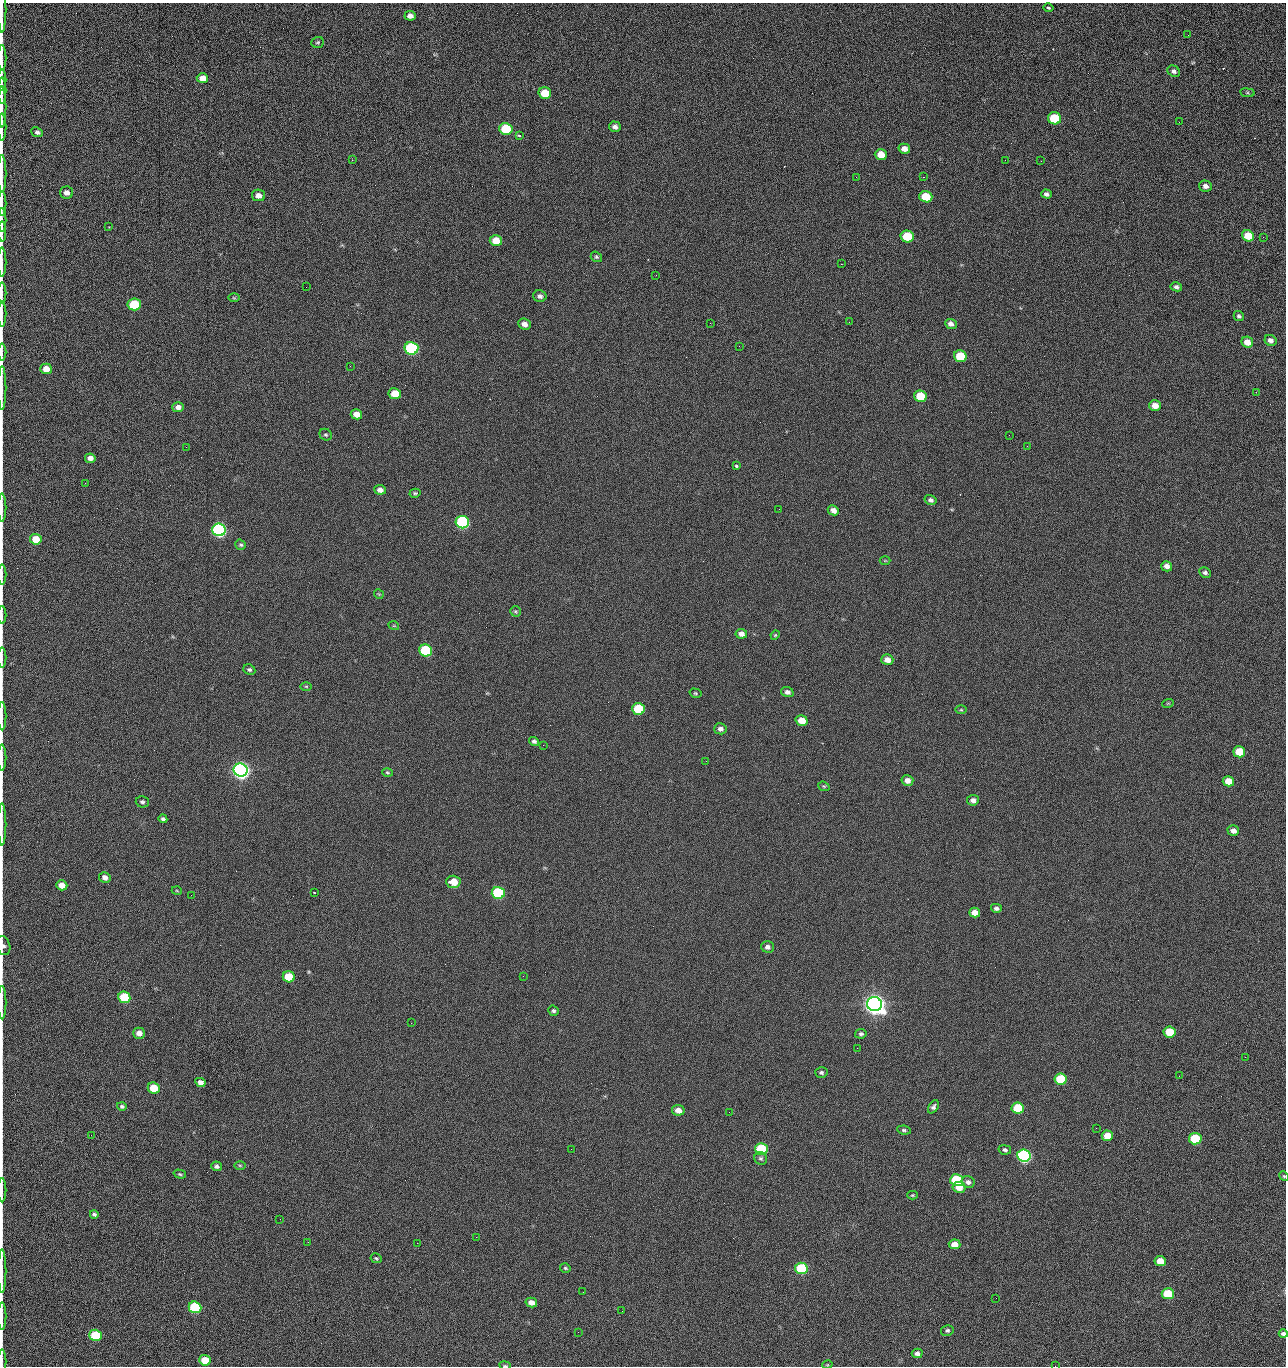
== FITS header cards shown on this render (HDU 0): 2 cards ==
NAXIS1  =                 1284 /fastest changing axis
NAXIS2  =                 1364 /next to fastest changing axis

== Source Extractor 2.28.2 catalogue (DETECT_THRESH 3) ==
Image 1284 x 1364 px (HDU 0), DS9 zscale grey, 1 PNG px = 1 image px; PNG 1288 x 1368 px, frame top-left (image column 1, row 1364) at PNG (2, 3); each listed source drawn as its Kron ellipse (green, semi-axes under 4 px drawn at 4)
Background 124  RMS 14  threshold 43.2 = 3 sigma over >= 5 px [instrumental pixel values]
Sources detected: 207; all 207 listed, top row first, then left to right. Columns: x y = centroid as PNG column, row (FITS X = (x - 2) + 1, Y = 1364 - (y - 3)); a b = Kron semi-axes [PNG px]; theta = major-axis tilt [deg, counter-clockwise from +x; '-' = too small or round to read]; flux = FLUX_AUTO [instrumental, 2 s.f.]
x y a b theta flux
1049 8 5 3 - 3.3e+03
2 10 23 2 90 3.1e+03
410 16 5 5 - 4.9e+03
1188 35 2 2 - 1.1e+03
318 42 6 5 - 1.5e+03
2 58 13 2 90 2.5e+03
1174 71 7 5 -31 2.9e+03
202 78 5 5 - 8.4e+03
2 80 11 2 90 1.8e+03
2 91 13 2 90 2.8e+03
545 93 6 5 - 2.3e+04
1247 93 7 4 -8 1.2e+03
2 107 20 2 90 3.2e+03
1055 118 6 6 - 4.4e+04
1179 122 3 2 - 1.1e+03
2 127 13 2 90 2.6e+03
615 127 6 5 - 3.8e+03
506 129 6 6 - 5.3e+04
37 132 6 5 - 2.4e+03
519 136 4 3 - 2.1e+03
904 149 6 5 - 6.4e+03
881 155 6 5 - 1.6e+04
352 160 3 2 - 8.8e+02
1005 160 2 2 - 1.3e+03
1041 161 2 2 - 1.9e+03
2 174 19 2 90 3.7e+03
856 177 3 2 - 2.4e+03
923 177 2 2 - 3.1e+04
1205 186 6 5 - 3.9e+03
67 193 6 6 - 4.9e+03
1046 194 5 4 - 2.6e+03
258 195 7 5 -10 6.1e+03
926 197 6 5 - 2.9e+04
2 204 12 2 90 1.9e+03
2 220 12 2 90 2.2e+03
109 227 3 3 - 8.8e+02
2 232 10 3 -88 2.3e+03
907 236 6 6 - 4.2e+04
1248 236 6 5 - 2.4e+04
1263 237 3 2 - 8.8e+02
496 241 6 5 - 1.9e+04
596 257 6 5 - 1.6e+03
2 262 15 2 90 2.8e+03
841 264 2 2 - 2.7e+04
656 275 2 2 - 7.1e+02
306 287 2 2 - 6.3e+02
1176 287 6 4 -11 2.6e+03
2 293 11 2 90 1.8e+03
540 296 7 5 -15 3.4e+03
234 298 6 3 -1 1.1e+03
134 304 7 6 - 5.3e+04
2 314 13 2 90 2.3e+03
1239 316 5 4 - 2.0e+03
849 322 3 2 - 6.9e+02
710 323 2 2 - 3.5e+03
524 324 6 5 - 5.5e+03
951 324 6 5 - 4.5e+03
1270 340 6 5 - 4.4e+03
1247 342 6 5 - 9.6e+03
739 346 2 2 - 4.8e+02
411 348 7 6 - 1.6e+05
2 352 8 2 90 1.0e+03
960 356 6 5 - 3.9e+04
350 366 2 2 - 2.4e+03
46 369 5 5 - 1.1e+04
2 388 22 2 90 3.4e+03
1256 392 3 2 - 1.6e+03
395 394 6 5 - 2.0e+04
920 396 6 5 - 3.3e+04
1155 406 6 5 - 9.6e+03
178 407 6 5 - 4.8e+03
356 414 6 5 - 9.2e+03
326 435 6 5 - 1.8e+03
1009 435 2 2 - 1.3e+03
1027 446 2 2 - 5.3e+02
186 447 2 2 - 2.9e+03
90 458 5 4 - 5.9e+03
736 466 3 3 - 4.5e+03
85 483 3 2 - 1.1e+03
380 490 6 5 - 5.1e+03
415 493 5 4 - 1.6e+03
931 500 6 5 - 3.2e+03
2 507 14 2 90 2.2e+03
779 509 2 2 - 4.3e+02
833 510 6 5 - 4.9e+03
462 522 7 6 - 2.0e+05
219 530 7 6 - 3.3e+05
36 539 6 5 - 1.9e+04
241 545 5 5 - 1.8e+03
885 561 5 3 - 8.9e+02
1167 566 5 5 - 5.3e+03
1205 572 6 5 - 2.5e+03
2 574 10 2 90 1.5e+03
379 594 5 3 - 8.8e+02
516 611 6 5 - 1.4e+03
2 615 9 2 90 1.5e+03
394 626 5 3 - 9.1e+02
741 634 6 5 - 4.9e+03
775 635 5 4 - 1.0e+03
426 650 6 6 - 9.1e+04
2 658 10 2 90 1.5e+03
887 660 6 5 - 7.4e+03
249 670 6 5 - 2.0e+03
306 686 5 3 - 1.1e+03
787 692 6 5 - 3.9e+03
695 693 6 4 -15 1.3e+03
1168 703 6 3 18 9.4e+02
638 709 6 6 - 5.3e+04
961 710 6 3 0 1.1e+03
2 716 14 2 90 2.5e+03
802 721 6 5 - 1.4e+04
720 729 6 5 - 3.8e+03
534 741 5 4 - 2.5e+03
543 745 2 2 - 3.4e+03
1239 752 6 5 - 2.6e+04
2 758 13 2 90 2.1e+03
706 761 2 2 - 2.2e+03
241 770 7 6 - 7.3e+05
387 772 5 4 - 1.2e+03
907 780 6 5 - 5.9e+03
1228 781 6 5 - 1.3e+04
824 786 6 4 -20 1.2e+03
973 800 6 5 - 3.9e+03
142 802 6 5 - 2.0e+03
163 819 4 3 - 2.0e+03
2 824 21 2 90 3.4e+03
1233 831 6 5 - 5.7e+03
105 877 6 5 - 5.4e+03
453 882 7 6 - 1.6e+04
62 885 5 5 - 9.5e+03
177 891 5 3 - 7.8e+02
314 892 3 2 - 6.2e+02
498 893 6 6 - 1.3e+05
191 895 2 2 - 4.1e+02
996 908 5 4 - 2.6e+03
975 913 5 4 - 9.3e+03
3 946 10 7 -72 3.3e+03
767 947 6 5 - 3.8e+03
523 976 2 2 - 2.0e+03
289 977 6 5 - 3.2e+04
124 997 6 5 - 5.2e+04
2 1003 17 2 90 2.6e+03
874 1004 7 7 - 1.3e+06
553 1011 5 5 - 1.9e+03
411 1023 2 2 - 5.4e+03
1169 1032 6 5 - 2.9e+04
139 1033 6 5 - 6.3e+03
861 1034 6 5 - 2.1e+03
857 1048 2 2 - 1.5e+03
1245 1057 3 2 - 1.9e+03
821 1072 6 5 - 2.3e+03
1179 1076 2 2 - 2.6e+03
1061 1079 6 5 - 4.7e+04
200 1082 5 4 - 5.9e+03
154 1088 6 5 - 3.1e+04
122 1106 5 4 - 1.8e+03
933 1107 7 4 55 2.6e+03
1018 1108 6 5 - 4.4e+04
678 1110 6 5 - 9.0e+03
729 1112 2 2 - 8.4e+02
1096 1128 2 2 - 4.9e+02
904 1130 7 4 -7 1.9e+03
91 1135 2 2 - 2.5e+03
1107 1136 6 5 - 1.7e+04
1195 1139 6 5 - 5.8e+04
571 1149 2 2 - 9.0e+02
761 1149 6 6 - 7.9e+04
1005 1150 6 4 -13 2.2e+03
1024 1156 7 6 - 2.8e+05
761 1158 6 6 - 2.1e+03
240 1165 6 4 -1 1.2e+03
216 1166 5 4 - 2.7e+03
180 1174 6 4 -16 1.5e+03
1284 1176 5 4 - 1.1e+03
957 1180 6 6 - 8.5e+04
968 1182 7 5 -17 3.9e+03
959 1187 6 5 - 1.0e+04
2 1190 12 2 90 2.0e+03
912 1195 5 4 - 1.3e+03
94 1214 4 4 - 2.3e+03
280 1219 2 2 - 2.2e+03
476 1237 2 2 - 1.1e+04
308 1242 2 2 - 1.9e+03
417 1243 2 2 - 5.5e+03
954 1244 6 5 - 8.8e+03
376 1258 6 4 -27 1.4e+03
1160 1261 6 5 - 1.4e+04
565 1268 5 4 - 1.4e+03
801 1268 6 5 - 8.0e+04
2 1271 22 2 90 3.9e+03
583 1292 2 2 - 4.4e+02
1168 1294 6 5 - 4.6e+04
996 1298 2 2 - 2.6e+03
531 1302 6 5 - 7.4e+03
195 1307 6 5 - 1.0e+05
622 1311 3 2 - 7.5e+02
2 1316 14 2 90 2.4e+03
947 1330 6 5 - 2.1e+03
578 1332 2 2 - 3.5e+03
1283 1334 4 4 - 2.9e+03
95 1335 6 5 - 5.4e+04
917 1353 5 4 - 3.2e+03
205 1360 6 5 - 1.8e+04
2 1361 12 2 90 1.2e+03
827 1365 5 3 - 8.3e+02
505 1366 6 2 -10 9.5e+02
1055 1366 2 2 - 2.0e+03
At the frame edge (FLAGS 8, measured only in part): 32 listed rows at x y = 2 10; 2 58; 2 80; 2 91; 2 107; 2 127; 2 174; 2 204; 2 220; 2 232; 2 262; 2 293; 2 314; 2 352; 2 388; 2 507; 2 574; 2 615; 2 658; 2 716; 2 758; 2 824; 3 946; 2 1003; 1284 1176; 2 1190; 2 1271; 2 1316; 1283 1334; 2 1361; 505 1366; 1055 1366

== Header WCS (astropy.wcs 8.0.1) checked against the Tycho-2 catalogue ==
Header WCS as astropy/WCSLIB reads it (CRVAL/CRPIX/CD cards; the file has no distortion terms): RA---TAN/DEC--TAN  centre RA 15:41:40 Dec +51:59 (235.42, +51.99 deg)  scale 1.25 arcsec/px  FOV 26.8' x 28.5'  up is +92 deg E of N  parity flipped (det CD > 0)
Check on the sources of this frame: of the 60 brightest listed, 10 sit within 2.0 arcsec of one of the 11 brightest Tycho-2 stars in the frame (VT <= 12.29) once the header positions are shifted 0.32 arcsec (0.13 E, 0.29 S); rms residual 0.85 arcsec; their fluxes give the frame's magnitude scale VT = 24.51 - 2.5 log10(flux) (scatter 0.24 mag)
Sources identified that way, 10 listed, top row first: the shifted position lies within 2.0 arcsec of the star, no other Tycho-2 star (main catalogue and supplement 1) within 4.0 arcsec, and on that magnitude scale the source's flux lands within +1.5 / -3 mag of the star's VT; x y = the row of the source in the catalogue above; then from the Tycho-2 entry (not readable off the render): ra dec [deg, ICRS J2000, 3 dp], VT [Tycho-2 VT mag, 2 dp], TYC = Tycho-2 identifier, HIP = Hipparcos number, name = IAU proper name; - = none
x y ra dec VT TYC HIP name
411 348 235.614 +52.064 11.61 3489-1132-1 - -
462 522 235.514 +52.049 11.19 3489-1407-1 - -
219 530 235.515 +52.133 11.12 3489-1380-1 - -
241 770 235.378 +52.130 9.31 3489-1322-1 76850 -
498 893 235.303 +52.042 11.52 3489-958-1 - -
874 1004 235.232 +51.912 9.59 3489-824-1 - -
1024 1156 235.143 +51.862 10.97 3489-1016-1 - -
957 1180 235.131 +51.886 12.29 3489-908-1 - -
801 1268 235.084 +51.941 11.45 3489-1346-1 - -
195 1307 235.075 +52.152 11.74 3489-912-1 - -